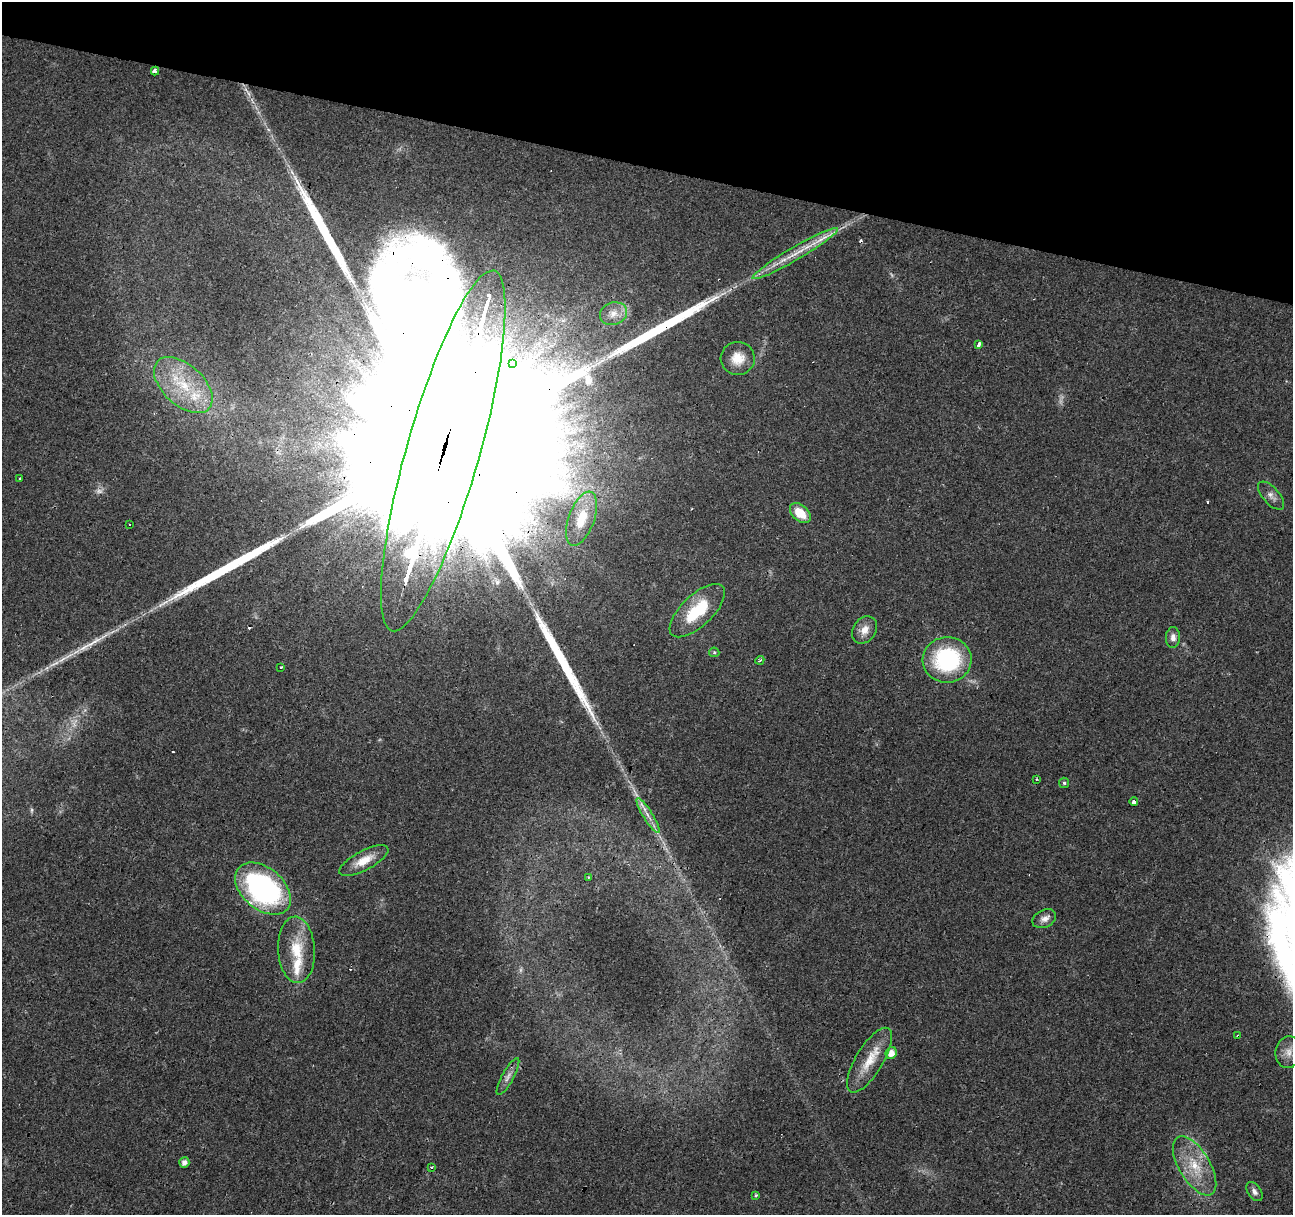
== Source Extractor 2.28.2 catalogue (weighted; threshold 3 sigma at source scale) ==
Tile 2 of 4 x 4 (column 2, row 1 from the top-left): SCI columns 1292-2582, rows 3857-5069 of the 5169 x 5349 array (HDU 1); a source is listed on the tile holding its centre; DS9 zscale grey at full resolution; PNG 1295 x 1217 px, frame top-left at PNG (2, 2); each listed source drawn as its Kron ellipse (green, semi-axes under 4 px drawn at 4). Shown black and unused: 14% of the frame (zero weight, under 3 of 4 exposures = <1% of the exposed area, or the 3 px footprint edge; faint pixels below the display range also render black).
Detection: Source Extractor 2.28.2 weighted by HDU 2 'WHT'; one run over the whole footprint, this tile lists its part. Background 0.0242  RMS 0.0031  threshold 0.0138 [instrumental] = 3 sigma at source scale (4.5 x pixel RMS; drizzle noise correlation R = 1.50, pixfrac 1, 0.0396/0.0396 arcsec/px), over >= 5 px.
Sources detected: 59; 2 too faint to see at this stretch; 8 cosmic-ray / hot-pixel residue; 6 long thin detections or spike segments (spike, bleed or trail) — neither listed nor drawn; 4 inside a brighter listed object's ellipse — not listed separately; the other 39 listed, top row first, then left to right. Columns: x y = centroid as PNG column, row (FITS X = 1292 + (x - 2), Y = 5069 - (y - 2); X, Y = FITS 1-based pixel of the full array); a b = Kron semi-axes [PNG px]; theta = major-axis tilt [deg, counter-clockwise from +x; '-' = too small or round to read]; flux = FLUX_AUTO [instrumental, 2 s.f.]
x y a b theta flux
155 71 4 4 - 7.9
795 254 49 6 30 7.2
613 314 14 11 21 3.1
979 345 4 3 - 3.7
738 358 17 16 - 5.2
512 363 3 3 - 9.6
183 385 35 20 -43 17
443 451 187 36 74 130000
19 479 3 2 - 0.4
1271 496 17 8 -48 1.8
800 513 12 8 -42 6.1
582 519 28 13 70 7.5
129 525 3 3 - 1.3
697 611 35 15 44 15
864 630 15 11 53 3.1
1173 638 10 7 89 1.6
714 652 5 5 - 0.46
760 660 4 3 - 0.5
947 660 24 22 3 32
281 667 3 3 - 2.3
1036 779 3 3 - 0.45
1064 783 5 5 - 0.52
1134 802 4 4 - 2.8
648 816 20 5 -58 2.6
364 861 27 9 27 5.1
588 877 3 2 - 0.36
263 889 32 21 -40 64
1044 919 12 8 26 1.9
296 950 33 18 -86 10
1238 1036 4 3 - 0.51
1288 1052 16 13 81 2.9
891 1053 6 5 - 2.9
869 1060 37 13 59 8
508 1077 21 6 61 1.9
184 1162 5 5 - 1.7
1195 1166 33 15 -59 10
432 1167 3 3 - 1.3
1254 1192 10 6 -56 1.2
756 1195 3 3 - 0.86
Overlapping masked pixels (flux is a lower limit): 4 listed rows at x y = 155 71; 443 451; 263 889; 1238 1036